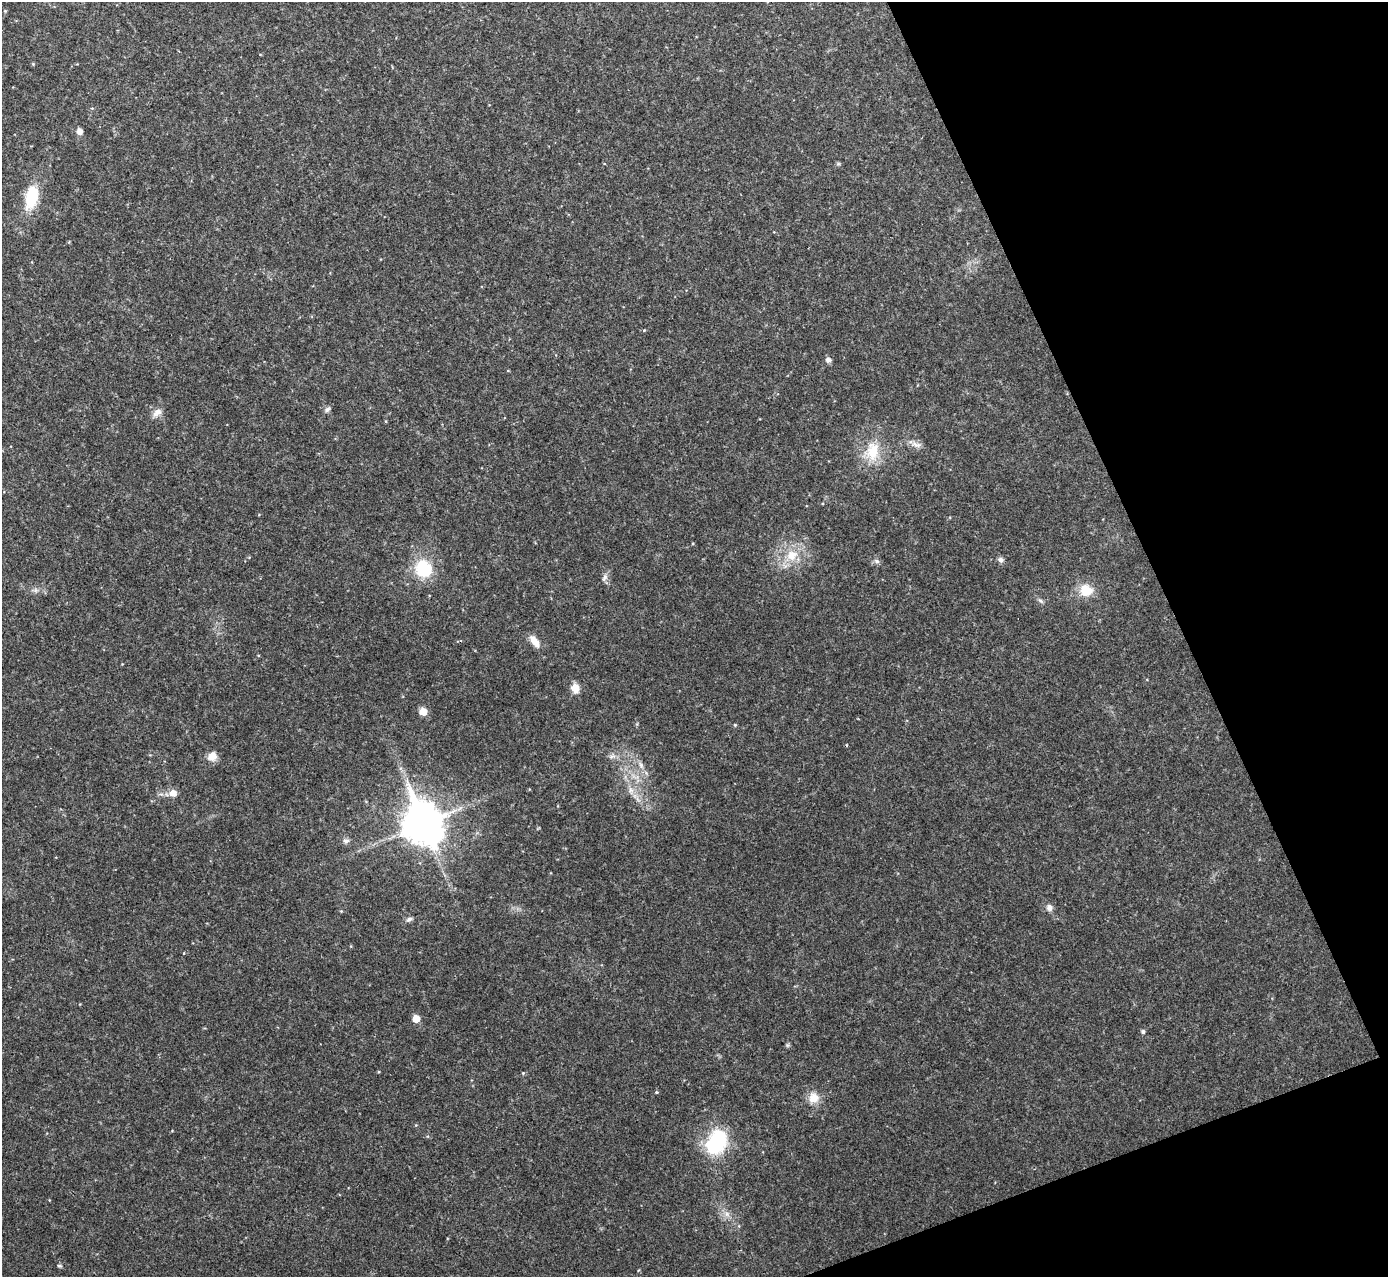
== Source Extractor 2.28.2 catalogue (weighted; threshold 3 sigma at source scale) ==
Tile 12 of 4 x 4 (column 4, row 3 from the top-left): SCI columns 4157-5542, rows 1427-2701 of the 5544 x 5531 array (HDU 1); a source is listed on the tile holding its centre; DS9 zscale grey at full resolution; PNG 1390 x 1279 px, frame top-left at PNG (2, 2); no overlay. Shown black and unused: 19% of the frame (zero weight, under 2 of 3 exposures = <1% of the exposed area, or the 3 px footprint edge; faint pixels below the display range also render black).
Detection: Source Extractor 2.28.2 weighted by HDU 2 'WHT'; one run over the whole footprint, this tile lists its part. Background 0.0828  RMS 0.0084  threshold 0.0378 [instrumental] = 3 sigma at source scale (4.5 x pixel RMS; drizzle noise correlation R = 1.50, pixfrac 1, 0.05/0.05 arcsec/px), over >= 5 px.
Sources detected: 36; all 36 listed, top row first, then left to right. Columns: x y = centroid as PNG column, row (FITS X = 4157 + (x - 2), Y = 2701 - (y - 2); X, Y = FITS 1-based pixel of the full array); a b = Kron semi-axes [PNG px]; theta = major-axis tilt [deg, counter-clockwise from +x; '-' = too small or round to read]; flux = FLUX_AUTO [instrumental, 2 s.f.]
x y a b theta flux
5 11 4 4 - 0.69
79 131 6 6 - 4.4
31 197 23 13 78 30
828 360 5 5 - 3.7
327 409 9 5 38 2.1
157 413 14 8 35 4.9
916 444 16 6 -13 4.5
873 451 25 16 86 23
792 555 15 15 - 16
1001 560 7 7 - 2.7
877 561 8 6 -21 2
424 568 17 16 - 36
605 577 10 6 56 3
1086 590 17 15 -21 15
1040 601 8 4 -44 1.7
534 641 18 8 -53 7.4
575 688 10 8 -72 8
423 711 7 7 - 8.9
735 725 4 3 - 0.82
212 756 11 10 - 7.4
612 756 11 3 11 2.1
641 765 8 6 -70 2.9
631 790 8 6 -45 3.5
173 793 7 7 - 7.4
423 823 15 11 -67 2300
346 841 10 6 4 2.5
1049 907 8 8 - 3.4
409 919 9 6 28 2.3
416 1019 5 5 - 12
1143 1031 5 4 - 1.7
523 1073 4 4 - 0.79
656 1092 4 3 - 1.6
814 1098 12 11 - 11
716 1142 28 20 58 57
727 1214 7 5 -90 2.6
59 1266 6 4 -8 1.2